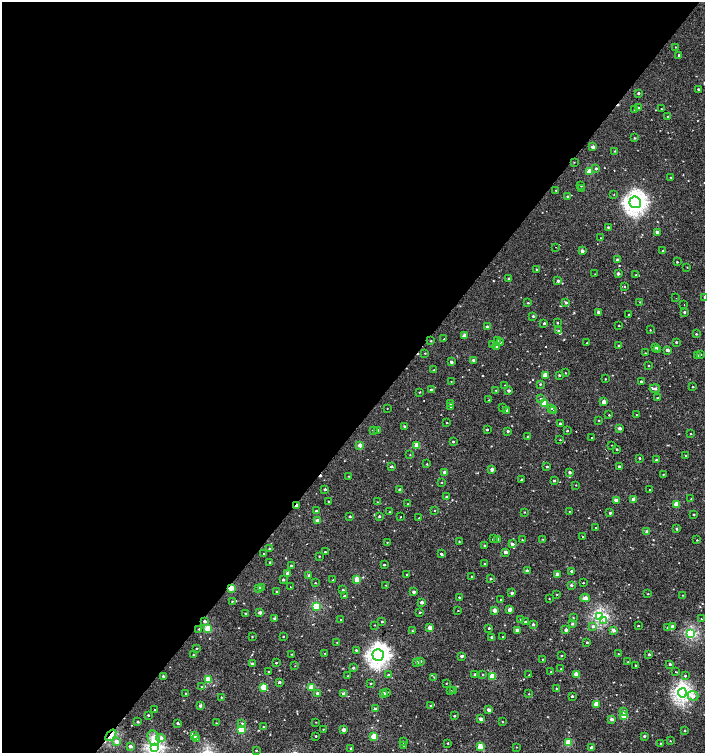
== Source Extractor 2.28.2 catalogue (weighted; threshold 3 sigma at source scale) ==
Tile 5 of 4 x 4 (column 1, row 2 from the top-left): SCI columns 206-1611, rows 3008-4508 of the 6059 x 6037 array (HDU 1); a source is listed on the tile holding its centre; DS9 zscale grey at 2 x 2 block average (1 PNG px = mean of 2 x 2 image px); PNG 707 x 755 px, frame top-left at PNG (2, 2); each listed source drawn as its Kron ellipse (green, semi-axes under 4 px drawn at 4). Shown black and unused: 56% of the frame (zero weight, under 2 of 3 exposures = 2% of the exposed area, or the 3 px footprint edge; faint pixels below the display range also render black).
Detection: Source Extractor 2.28.2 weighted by HDU 2 'WHT'; one run over the whole footprint, this tile lists its part. Background 7.31e-04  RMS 0.0038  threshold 0.0169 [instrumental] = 3 sigma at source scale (4.5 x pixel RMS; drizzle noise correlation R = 1.50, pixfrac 1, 0.0396/0.0396 arcsec/px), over >= 5 px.
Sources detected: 366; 7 cosmic-ray / hot-pixel residue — neither listed nor drawn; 2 inside a brighter listed object's ellipse — not listed separately; the other 357 listed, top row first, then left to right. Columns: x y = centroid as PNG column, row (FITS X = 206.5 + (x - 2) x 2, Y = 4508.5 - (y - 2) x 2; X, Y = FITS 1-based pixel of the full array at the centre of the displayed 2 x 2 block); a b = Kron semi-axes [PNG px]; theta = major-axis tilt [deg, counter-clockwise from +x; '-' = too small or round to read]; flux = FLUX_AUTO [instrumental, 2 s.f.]
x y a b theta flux
675 47 2 2 - 0.36
679 55 2 2 - 1
698 89 2 2 - 0.87
638 93 2 2 - 1.4
638 107 3 2 - 0.61
661 109 2 2 - 0.41
635 110 2 2 - 1.4
668 116 2 2 - 0.35
635 138 2 2 - 0.68
593 147 2 2 - 4
615 151 3 2 - 0.61
574 162 2 2 - 0.36
596 168 2 2 - 1
589 172 3 3 - 17
671 177 3 2 - 0.51
581 186 2 2 - 0.49
581 189 2 2 - 0.59
556 190 2 2 - 0.37
614 195 2 2 - 0.31
567 196 2 2 - 0.98
635 202 6 6 - 370
608 227 2 2 - 0.8
657 232 2 2 - 3.2
601 238 2 2 - 0.32
556 247 2 2 - 0.69
582 251 2 2 - 4.8
663 251 3 2 - 0.72
617 260 2 2 - 1.6
677 262 2 2 - 0.74
687 267 2 2 - 0.31
536 269 2 2 - 0.69
595 274 2 2 - 0.3
618 274 2 2 - 2.6
636 275 2 2 - 0.57
509 279 3 2 - 1.2
558 281 2 2 - 1.9
625 286 3 2 - 0.48
704 297 2 2 - 0.58
676 298 2 2 - 0.34
566 302 3 2 - 1.5
640 302 2 2 - 0.5
528 303 2 2 - 0.65
684 304 2 2 - 0.4
599 312 2 2 - 3.6
684 312 3 2 - 0.97
629 315 2 2 - 1.3
533 316 2 2 - 1.2
544 323 2 2 - 4.2
557 323 2 2 - 0.83
619 326 2 2 - 0.5
487 327 2 2 - 3.2
650 330 2 2 - 0.43
559 331 3 3 - 1.3
696 334 2 2 - 0.61
464 336 2 2 - 5
444 339 2 2 - 5
431 341 2 2 - 0.65
498 341 2 2 - 0.64
500 342 2 2 - 0.61
676 342 2 2 - 0.78
587 343 2 2 - 0.57
492 344 2 2 - 0.38
619 345 2 2 - 0.67
497 347 2 2 - 1.8
656 348 3 2 - 1
658 350 3 2 - 0.46
668 350 2 2 - 3.8
425 353 2 2 - 0.48
645 353 2 2 - 0.46
698 355 3 2 - 0.68
701 355 2 2 - 0.48
473 360 3 2 - 1.4
451 362 2 2 - 2.3
648 366 2 2 - 0.43
434 370 2 2 - 0.77
565 373 2 2 - 0.43
545 375 3 2 - 13
559 375 2 2 - 0.89
605 379 2 2 - 0.34
451 381 2 2 - 0.29
641 381 2 2 - 1.2
540 384 3 2 - 0.64
505 385 2 2 - 0.35
693 387 2 2 - 0.57
655 389 5 2 - 2.3
431 390 2 2 - 1.9
496 390 2 2 - 0.4
509 391 2 2 - 2.2
420 392 2 2 - 0.54
658 398 3 2 - 0.57
541 399 2 2 - 2.5
489 400 2 2 - 0.4
604 402 2 2 - 5.5
544 403 3 3 - 34
450 404 3 2 - 0.53
450 407 2 2 - 2
502 407 2 2 - 0.28
387 408 2 2 - 0.26
552 409 2 2 - 3.4
507 410 2 2 - 1.1
554 410 2 2 - 1.5
636 414 2 2 - 0.32
609 415 2 2 - 0.43
599 420 2 2 - 0.45
447 423 2 2 - 0.52
560 423 2 2 - 1.1
404 426 2 2 - 0.81
620 428 3 2 - 3.7
373 430 3 2 - 0.56
377 430 3 2 - 2.1
487 430 2 2 - 0.7
508 431 2 2 - 1.1
567 431 2 2 - 0.84
691 434 2 2 - 0.46
528 437 2 2 - 0.98
592 438 2 2 - 2.2
560 440 2 2 - 0.42
453 441 2 2 - 0.86
360 445 3 2 - 7.2
417 445 3 3 - 14
612 445 2 2 - 0.3
617 449 2 2 - 0.79
410 455 2 2 - 0.39
685 455 3 2 - 0.5
640 458 2 2 - 0.77
656 460 3 2 - 1.5
427 464 2 2 - 0.58
391 466 3 2 - 1.2
547 467 2 2 - 1.1
619 467 2 2 - 2.2
492 469 3 2 - 4.5
445 472 2 2 - 6.6
570 472 3 2 - 2.1
663 474 2 2 - 0.37
348 476 2 2 - 0.31
522 480 2 2 - 1.5
554 481 2 2 - 1.2
442 482 3 2 - 0.34
576 485 2 2 - 0.35
325 489 2 2 - 1.5
400 490 2 2 - 2.4
650 490 2 2 - 3.8
446 497 2 2 - 0.73
634 499 3 2 - 6.3
691 499 2 2 - 0.28
616 500 3 2 - 5.4
329 501 2 2 - 0.69
377 502 2 2 - 0.3
408 504 2 2 - 0.44
676 504 3 2 - 14
297 505 2 2 - 4.3
434 510 2 2 - 0.41
316 511 2 2 - 0.83
569 511 2 2 - 0.34
389 512 3 2 - 0.4
524 512 2 2 - 0.44
610 513 3 2 - 1.2
694 514 2 2 - 0.67
350 516 2 2 - 0.96
379 516 2 2 - 1.2
401 517 2 2 - 1.3
419 518 2 2 - 0.53
317 520 3 2 - 5.8
596 528 2 2 - 0.88
677 529 2 2 - 0.96
647 532 3 2 - 3.9
583 536 2 2 - 0.5
493 539 3 2 - 0.72
497 539 3 2 - 3.9
542 539 2 2 - 0.4
522 540 2 2 - 0.48
697 540 2 2 - 0.45
459 541 2 2 - 0.46
387 542 2 2 - 0.31
512 544 3 2 - 3
484 546 2 2 - 0.68
269 549 3 2 - 0.76
325 552 2 2 - 0.84
505 552 2 2 - 3.5
263 553 2 2 - 0.74
441 554 2 2 - 1.7
319 556 2 2 - 0.51
270 562 2 2 - 0.68
485 564 2 2 - 0.95
291 565 2 2 - 0.93
384 565 2 2 - 0.85
527 571 2 2 - 1.8
571 571 3 2 - 1.2
288 573 3 2 - 3.6
407 574 3 2 - 0.38
557 574 2 2 - 6.9
309 575 2 2 - 2.5
471 576 2 2 - 4.2
357 579 3 3 - 12
491 579 2 2 - 0.97
283 580 3 2 - 1.1
333 580 2 2 - 0.38
315 583 2 2 - 0.45
583 583 2 2 - 0.45
385 585 2 2 - 0.43
571 585 3 2 - 1.5
290 587 2 2 - 2.2
231 588 3 2 - 11
262 588 3 2 - 0.61
259 589 3 2 - 5.1
343 590 2 2 - 0.75
277 591 2 2 - 0.78
414 592 2 2 - 2.1
512 593 2 2 - 2.2
557 594 2 2 - 0.42
648 594 3 2 - 0.38
683 595 2 2 - 0.4
344 596 2 2 - 0.84
459 597 2 2 - 0.62
585 598 5 4 - 2.7
549 599 2 2 - 0.35
501 600 2 2 - 0.54
232 601 3 2 - 0.49
422 602 2 2 - 3.7
316 607 3 3 - 41
510 609 2 2 - 6.3
458 610 2 2 - 0.37
495 610 3 2 - 5.8
420 612 2 2 - 0.67
246 613 3 2 - 0.7
260 613 2 2 - 3.4
600 616 3 3 - 120
573 617 3 2 - 0.39
274 618 3 3 - 1.2
521 619 2 2 - 0.7
701 619 2 2 - 2
341 620 2 2 - 4.4
604 620 2 2 - 3.2
205 621 3 2 - 1.7
382 621 2 2 - 0.66
525 622 2 2 - 1.1
533 624 3 2 - 1.5
572 624 2 2 - 0.99
375 625 2 2 - 0.4
593 626 4 3 - 1.8
638 626 2 2 - 0.58
667 627 3 2 - 0.63
672 627 3 2 - 4.6
430 628 3 2 - 7.3
489 628 2 2 - 0.93
199 629 3 2 - 0.54
208 629 3 3 - 29
517 630 2 2 - 4.9
566 630 2 2 - 3.1
613 630 3 3 - 3.1
412 631 3 2 - 0.57
691 633 3 3 - 85
252 636 2 2 - 0.48
283 636 2 2 - 0.46
492 637 2 2 - 2.1
503 637 2 2 - 0.58
337 642 2 2 - 0.32
587 642 2 2 - 0.87
197 648 2 2 - 0.44
356 650 2 2 - 0.73
325 653 2 2 - 0.36
292 654 2 2 - 0.45
618 654 2 2 - 0.39
649 654 3 2 - 0.93
194 655 2 2 - 0.62
378 655 6 5 - 350
561 655 2 2 - 0.62
462 656 2 2 - 2.2
543 659 2 2 - 0.4
420 661 3 3 - 1.5
417 662 3 3 - 2.4
628 662 2 2 - 0.53
276 663 2 2 - 0.6
253 664 3 2 - 2.3
670 664 2 2 - 1.2
636 665 2 2 - 0.42
295 666 2 2 - 0.27
353 668 2 2 - 1.3
561 669 2 2 - 0.31
269 671 2 2 - 0.35
551 671 2 2 - 0.28
675 672 2 2 - 1.5
475 674 3 2 - 2
483 674 2 2 - 0.47
576 674 3 2 - 7.1
389 675 3 2 - 1.1
529 675 2 2 - 0.4
163 676 3 2 - 0.9
347 676 2 2 - 0.84
493 676 3 3 - 20
685 676 2 2 - 0.84
434 677 3 2 - 0.43
208 680 3 3 - 24
279 682 3 2 - 1.5
446 683 2 2 - 0.36
371 684 2 2 - 0.48
202 687 3 2 - 0.75
263 687 3 3 - 23
311 687 3 2 - 16
556 688 2 2 - 0.44
450 690 2 2 - 1.1
453 691 3 2 - 0.7
387 692 2 2 - 0.55
185 693 2 2 - 0.42
317 693 3 2 - 2.1
682 693 4 4 - 220
344 694 3 2 - 7.3
384 694 3 2 - 2.8
529 694 2 2 - 0.34
572 696 2 2 - 1.1
693 696 5 4 - 3.5
221 697 2 2 - 0.45
596 704 3 3 - 13
430 705 2 2 - 0.4
200 706 3 3 - 1.5
155 709 2 2 - 0.39
375 709 2 2 - 3.3
489 710 2 2 - 3.5
623 712 3 3 - 1.7
148 715 2 2 - 0.81
454 716 2 2 - 0.87
624 716 3 3 - 15
481 719 2 2 - 4.2
612 719 3 2 - 3.3
138 722 2 2 - 0.79
316 722 2 2 - 0.33
502 722 2 2 - 0.47
178 723 3 2 - 0.99
216 723 3 2 - 0.32
242 724 2 2 - 1.1
263 727 3 2 - 0.67
241 729 3 3 - 37
323 729 2 2 - 0.4
343 730 3 2 - 4
685 730 2 2 - 0.5
111 735 7 3 49 8.3
194 735 3 3 - 4.4
316 736 2 2 - 0.58
374 736 3 3 - 18
644 736 3 2 - 1.1
154 738 8 5 -67 10
161 738 5 4 - 4.1
197 739 3 3 - 0.81
117 741 3 3 - 4.4
670 741 2 2 - 0.38
403 742 2 2 - 14
448 743 2 2 - 0.58
568 743 3 3 - 24
660 743 2 2 - 0.45
403 745 2 2 - 0.62
130 746 2 2 - 3.8
480 746 3 3 - 15
516 747 2 2 - 0.29
154 748 4 3 - 190
351 748 2 2 - 0.87
591 748 2 2 - 2.4
256 750 3 2 - 0.51
Overlapping masked pixels (flux is a lower limit): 3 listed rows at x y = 297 505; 231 588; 111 735
Isophote crosses this tile's border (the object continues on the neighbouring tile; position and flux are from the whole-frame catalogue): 2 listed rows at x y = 704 297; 154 748